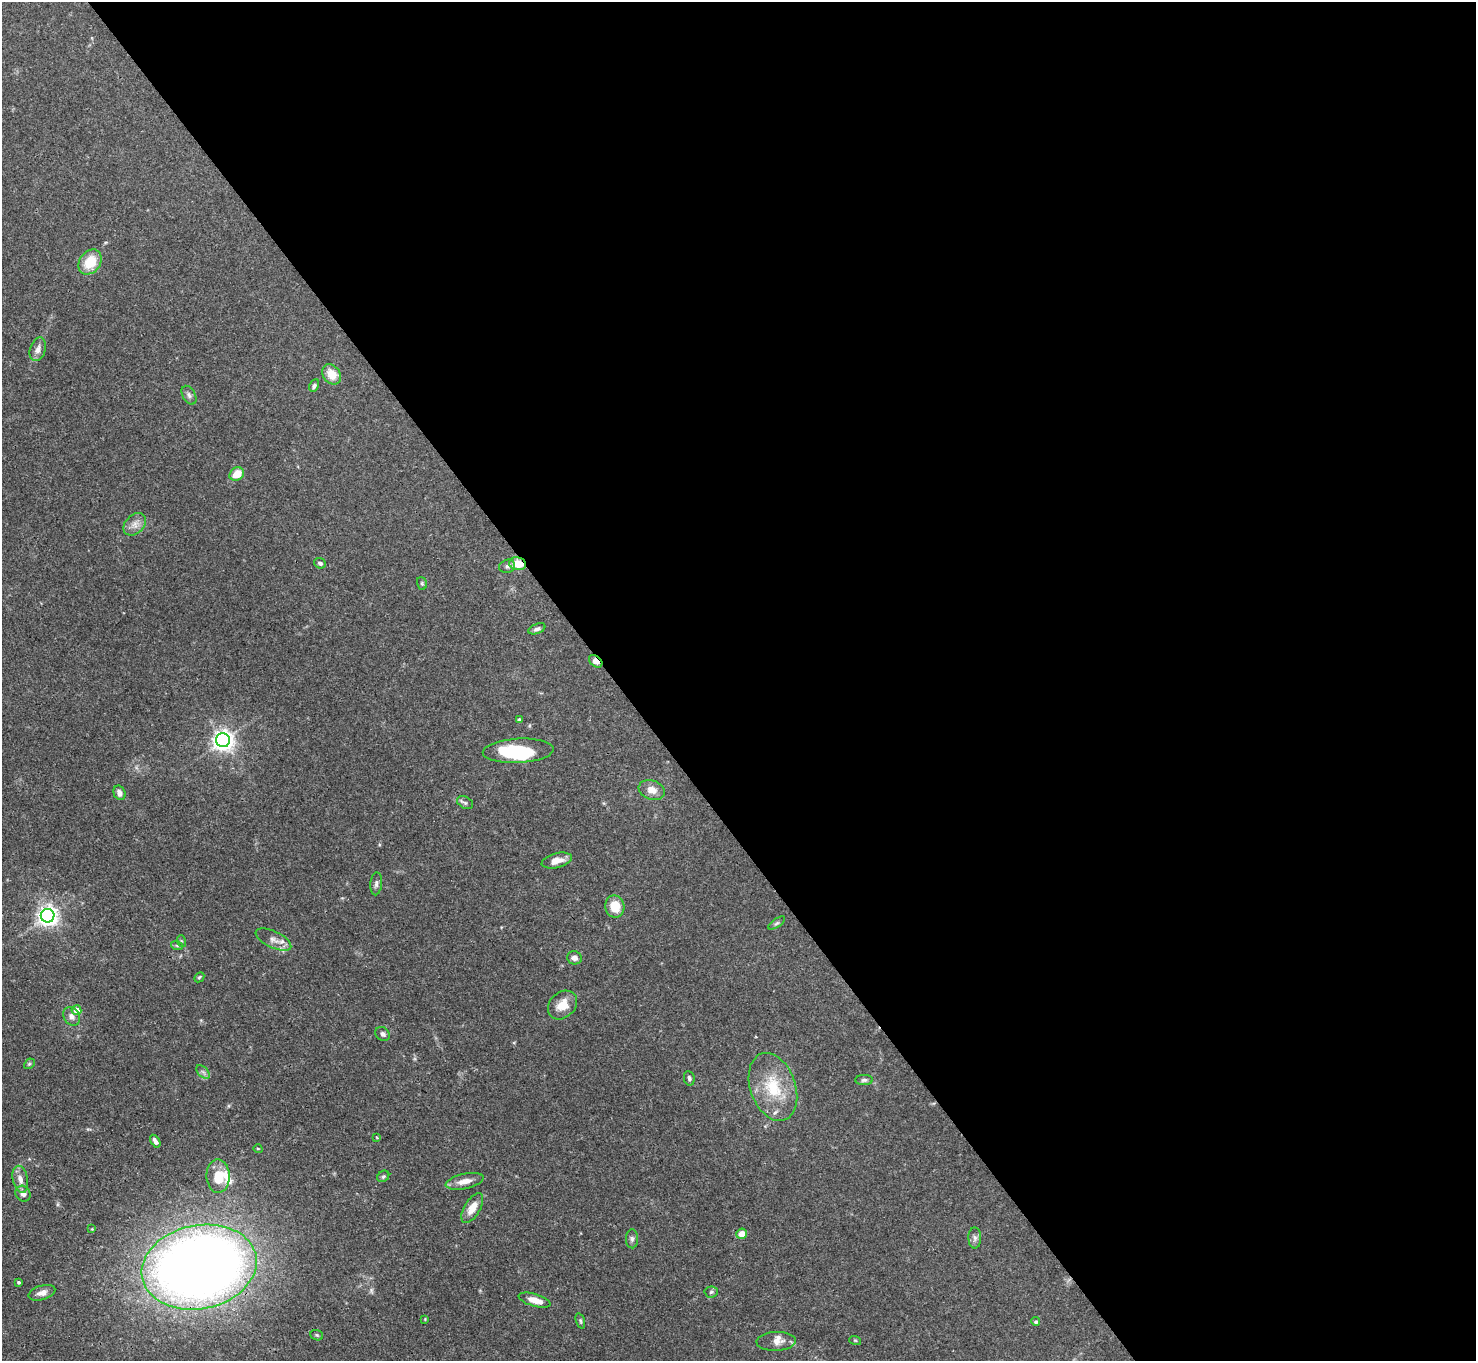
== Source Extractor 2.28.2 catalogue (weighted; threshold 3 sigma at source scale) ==
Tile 8 of 4 x 4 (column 4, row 2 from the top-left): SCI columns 4421-5894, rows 2875-4233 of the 5894 x 5887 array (HDU 1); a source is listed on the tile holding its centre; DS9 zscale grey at full resolution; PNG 1478 x 1363 px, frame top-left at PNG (2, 2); each listed source drawn as its Kron ellipse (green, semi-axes under 4 px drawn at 4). Shown black and unused: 58% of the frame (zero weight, under 3 of 4 exposures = <1% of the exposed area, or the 3 px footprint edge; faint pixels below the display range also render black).
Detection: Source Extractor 2.28.2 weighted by HDU 2 'WHT'; one run over the whole footprint, this tile lists its part. Background 0.131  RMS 0.0044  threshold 0.0199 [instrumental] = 3 sigma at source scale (4.5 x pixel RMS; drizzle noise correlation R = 1.50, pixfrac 1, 0.05/0.05 arcsec/px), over >= 5 px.
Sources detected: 67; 1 inside a brighter object's white glare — neither listed nor drawn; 4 inside a brighter listed object's ellipse — not listed separately; the other 62 listed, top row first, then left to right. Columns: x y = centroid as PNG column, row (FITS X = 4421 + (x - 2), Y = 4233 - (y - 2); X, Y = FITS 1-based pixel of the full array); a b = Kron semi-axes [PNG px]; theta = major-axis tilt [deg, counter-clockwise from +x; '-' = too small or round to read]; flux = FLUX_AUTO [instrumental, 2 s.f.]
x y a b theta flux
90 262 13 10 53 11
38 349 12 7 73 2.5
332 374 11 8 -55 7.1
314 386 6 4 62 1.2
189 395 10 6 -60 1.4
237 474 8 6 32 6.9
135 524 13 9 45 3.4
320 563 6 5 - 1.1
518 564 8 6 -10 7.7
507 566 8 6 17 1.3
422 583 6 5 - 0.62
537 629 9 5 22 1.2
596 661 7 5 -41 3.6
519 720 4 4 - 1
223 740 7 7 - 290
518 751 35 12 3 30
652 790 13 9 -20 4
119 793 7 6 - 2
465 803 8 6 -29 1
557 861 15 7 14 4.3
376 884 11 6 86 1.4
615 906 11 9 -78 8.3
48 916 7 7 - 260
777 923 10 4 33 0.86
273 940 19 8 -26 3.2
181 941 6 4 -72 0.51
177 946 6 4 -20 0.54
574 958 7 6 - 2.1
199 977 6 4 44 0.56
562 1005 16 12 43 6.8
76 1010 5 5 - 5.5
72 1016 10 7 -53 2.4
383 1034 8 6 -40 1.3
29 1064 6 4 43 0.63
203 1072 8 5 -45 1.3
689 1078 7 5 -82 1.1
864 1080 8 5 2 1.1
773 1087 35 22 -70 20
376 1137 4 2 - 0.39
155 1141 7 4 -58 1.5
258 1149 4 3 - 0.34
218 1176 17 11 -89 9.4
383 1176 6 5 - 0.78
20 1179 13 7 -78 3.1
465 1181 19 7 12 4.2
23 1194 8 7 - 2
472 1208 16 8 59 5.2
92 1229 3 3 - 0.29
742 1234 5 5 - 4.9
975 1238 10 6 -89 1.6
632 1239 9 6 -90 1.2
199 1267 58 42 11 610
18 1282 4 3 - 0.68
711 1292 6 5 - 0.9
42 1293 14 7 17 3
535 1300 16 6 -16 5.2
425 1319 4 4 - 0.35
580 1321 8 4 -72 0.66
1036 1322 4 4 - 0.8
317 1335 6 5 - 0.67
855 1340 6 3 -19 0.47
776 1341 19 9 3 3.9
Overlapping masked pixels (flux is a lower limit): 3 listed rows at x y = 518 564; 596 661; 199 1267